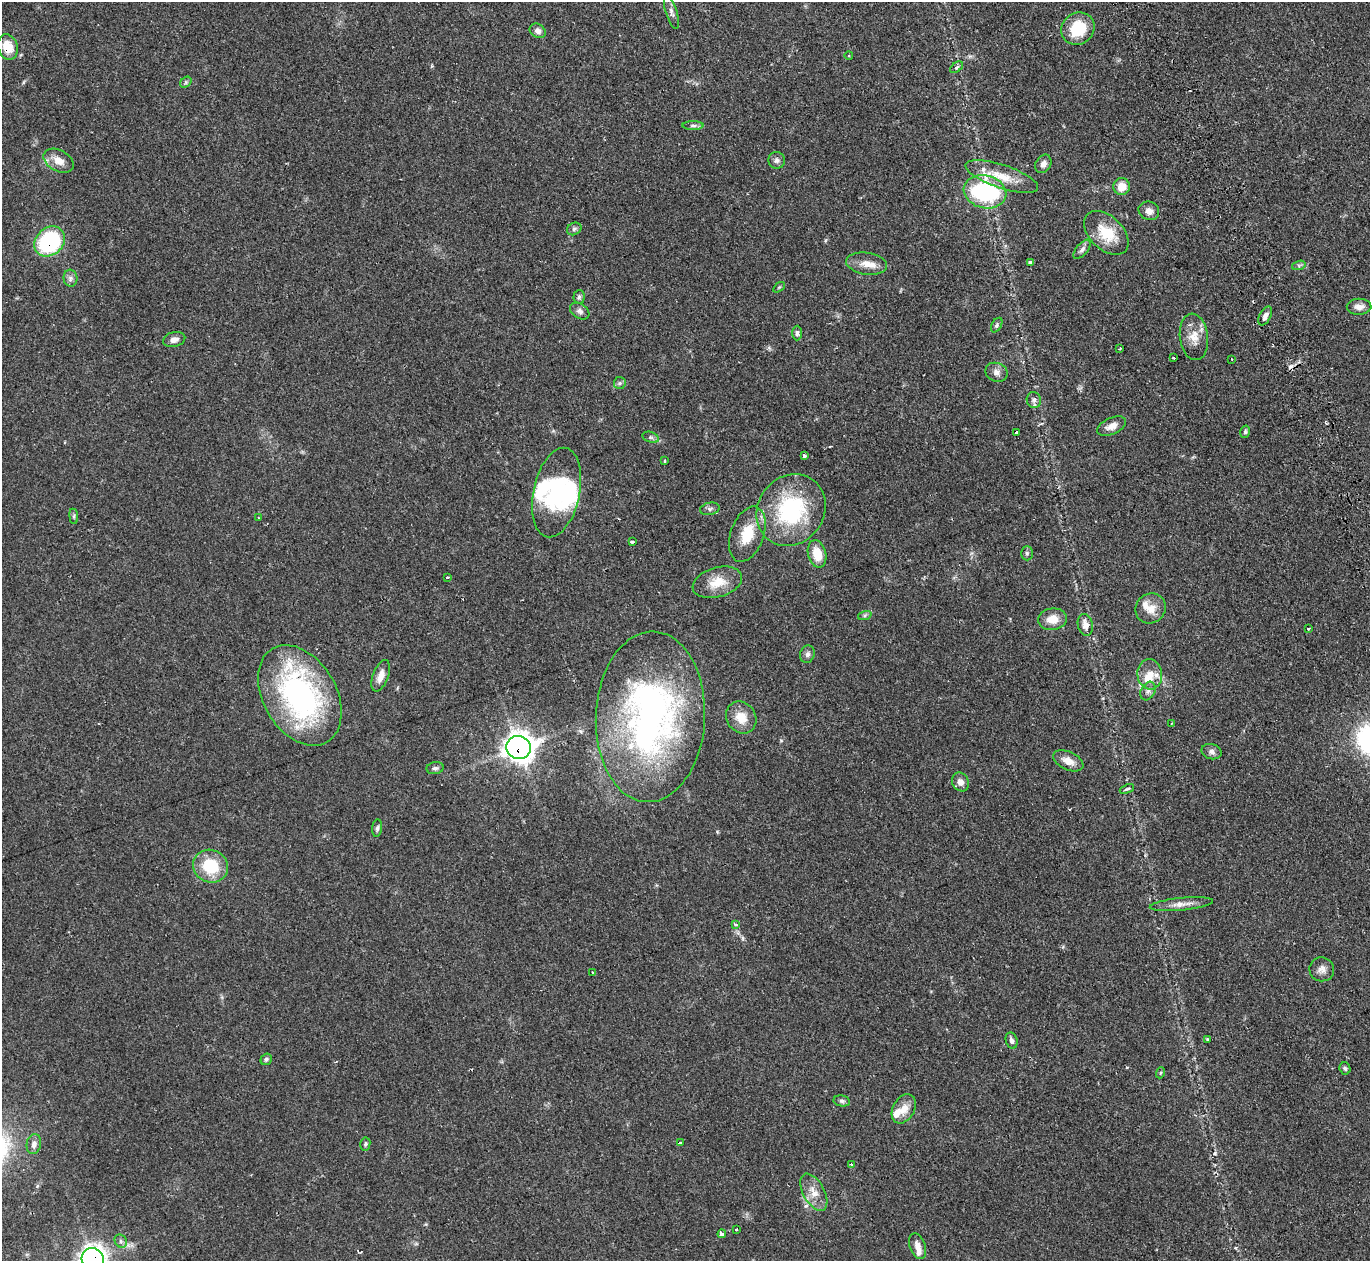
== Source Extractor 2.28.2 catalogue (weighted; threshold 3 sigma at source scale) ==
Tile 10 of 4 x 4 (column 2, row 3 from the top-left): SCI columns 1700-3067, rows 1735-2993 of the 6128 x 6110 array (HDU 1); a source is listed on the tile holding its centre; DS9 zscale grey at full resolution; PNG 1372 x 1263 px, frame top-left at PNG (2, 2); each listed source drawn as its Kron ellipse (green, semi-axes under 4 px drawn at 4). Shown black and unused: <1% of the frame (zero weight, under 2 of 3 exposures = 11% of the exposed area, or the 3 px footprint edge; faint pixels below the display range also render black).
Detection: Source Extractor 2.28.2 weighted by HDU 2 'WHT'; one run over the whole footprint, this tile lists its part. Background 0.0542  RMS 0.0047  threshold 0.0211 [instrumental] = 3 sigma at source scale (4.5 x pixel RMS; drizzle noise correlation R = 1.50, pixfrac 1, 0.05/0.05 arcsec/px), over >= 5 px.
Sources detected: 109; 1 inside a brighter object's white glare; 6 cosmic-ray / hot-pixel residue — neither listed nor drawn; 5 inside a brighter listed object's ellipse — not listed separately; the other 97 listed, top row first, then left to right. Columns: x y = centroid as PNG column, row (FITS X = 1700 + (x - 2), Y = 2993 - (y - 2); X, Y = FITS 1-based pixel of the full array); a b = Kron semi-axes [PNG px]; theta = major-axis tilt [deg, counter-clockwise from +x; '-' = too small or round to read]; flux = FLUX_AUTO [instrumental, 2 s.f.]
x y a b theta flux
671 12 17 5 -73 2
1078 29 17 15 38 15
538 31 8 6 -33 2
8 47 13 10 -72 7.7
849 55 4 3 - 0.4
956 67 7 4 37 0.86
186 82 6 4 47 0.8
693 126 10 4 0 1.2
777 160 8 8 - 1.6
59 161 16 10 -28 4.8
1043 164 10 7 59 2.3
1002 176 38 11 -18 11
1122 187 8 8 - 6.1
985 192 21 16 -13 58
1149 211 10 9 - 2.9
574 229 7 6 - 1
1106 233 26 16 -44 13
50 241 16 13 43 45
1082 249 12 5 50 1.7
1030 263 4 3 - 1.9
867 264 21 11 -8 5.7
1299 265 7 4 18 0.81
70 278 8 7 - 1.5
779 287 6 3 36 0.49
579 297 7 5 86 0.99
1359 307 12 8 1 3
580 311 10 7 -34 1.7
1265 316 10 5 62 1.9
997 325 8 5 60 0.91
797 333 7 4 90 1.1
1194 337 23 14 -84 6.7
174 339 11 7 16 2.6
1120 349 3 2 - 0.79
1174 358 3 2 - 0.91
1232 359 2 2 - 0.47
996 372 11 9 -22 2.3
620 383 6 6 - 0.92
1034 400 8 7 - 1.8
1112 426 15 8 23 3.3
1017 432 3 3 - 1.7
1245 432 6 5 - 0.82
651 437 8 5 -19 1.1
804 456 3 3 - 1.8
664 461 3 3 - 1.3
557 492 45 23 78 34
710 509 10 6 11 1.2
791 510 37 33 53 46
74 516 7 4 -83 0.82
258 518 3 2 - 0.56
747 534 29 16 70 12
632 542 4 3 - 2.6
1027 553 7 5 -89 0.88
817 554 14 9 -75 8
447 577 3 3 - 0.87
717 582 25 14 17 8.8
1151 608 16 14 41 5.6
865 615 7 4 19 0.85
1052 619 14 11 6 5.5
1085 625 11 7 -77 3.6
1308 629 3 3 - 1.8
807 654 9 7 71 1.6
1150 674 15 12 -84 6.1
381 676 16 7 70 4
1148 691 10 7 61 1.7
300 695 54 36 -60 100
650 717 85 54 87 170
741 717 17 14 -53 7.4
1172 723 2 2 - 0.36
518 748 12 11 - 410
1211 752 10 7 -14 1.7
1068 761 16 9 -25 4.2
435 768 8 6 9 1.2
960 782 10 8 -60 2.5
1127 789 7 3 23 0.69
377 828 9 5 83 1.1
210 866 18 16 -25 18
1181 904 32 6 5 4
735 924 4 4 - 1.2
1322 969 12 12 - 2.8
592 972 3 2 - 0.63
1207 1039 3 2 - 0.67
1012 1041 8 5 -72 1.4
266 1059 6 5 - 0.83
1345 1068 6 5 - 0.9
1160 1073 6 3 70 0.46
842 1101 8 5 -10 1
904 1109 16 11 60 5.4
680 1142 4 3 - 1.7
34 1144 10 7 81 2
365 1144 6 5 - 0.78
851 1164 3 3 - 0.67
814 1192 20 10 -62 5.6
736 1229 3 3 - 2.6
722 1234 4 3 - 6.8
121 1241 7 6 - 1.3
918 1246 13 7 -71 3.3
93 1259 11 11 - 240
Overlapping masked pixels (flux is a lower limit): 4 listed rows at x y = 8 47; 50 241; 518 748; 93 1259
Isophote crosses this tile's border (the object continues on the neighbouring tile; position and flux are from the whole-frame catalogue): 1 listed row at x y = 93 1259